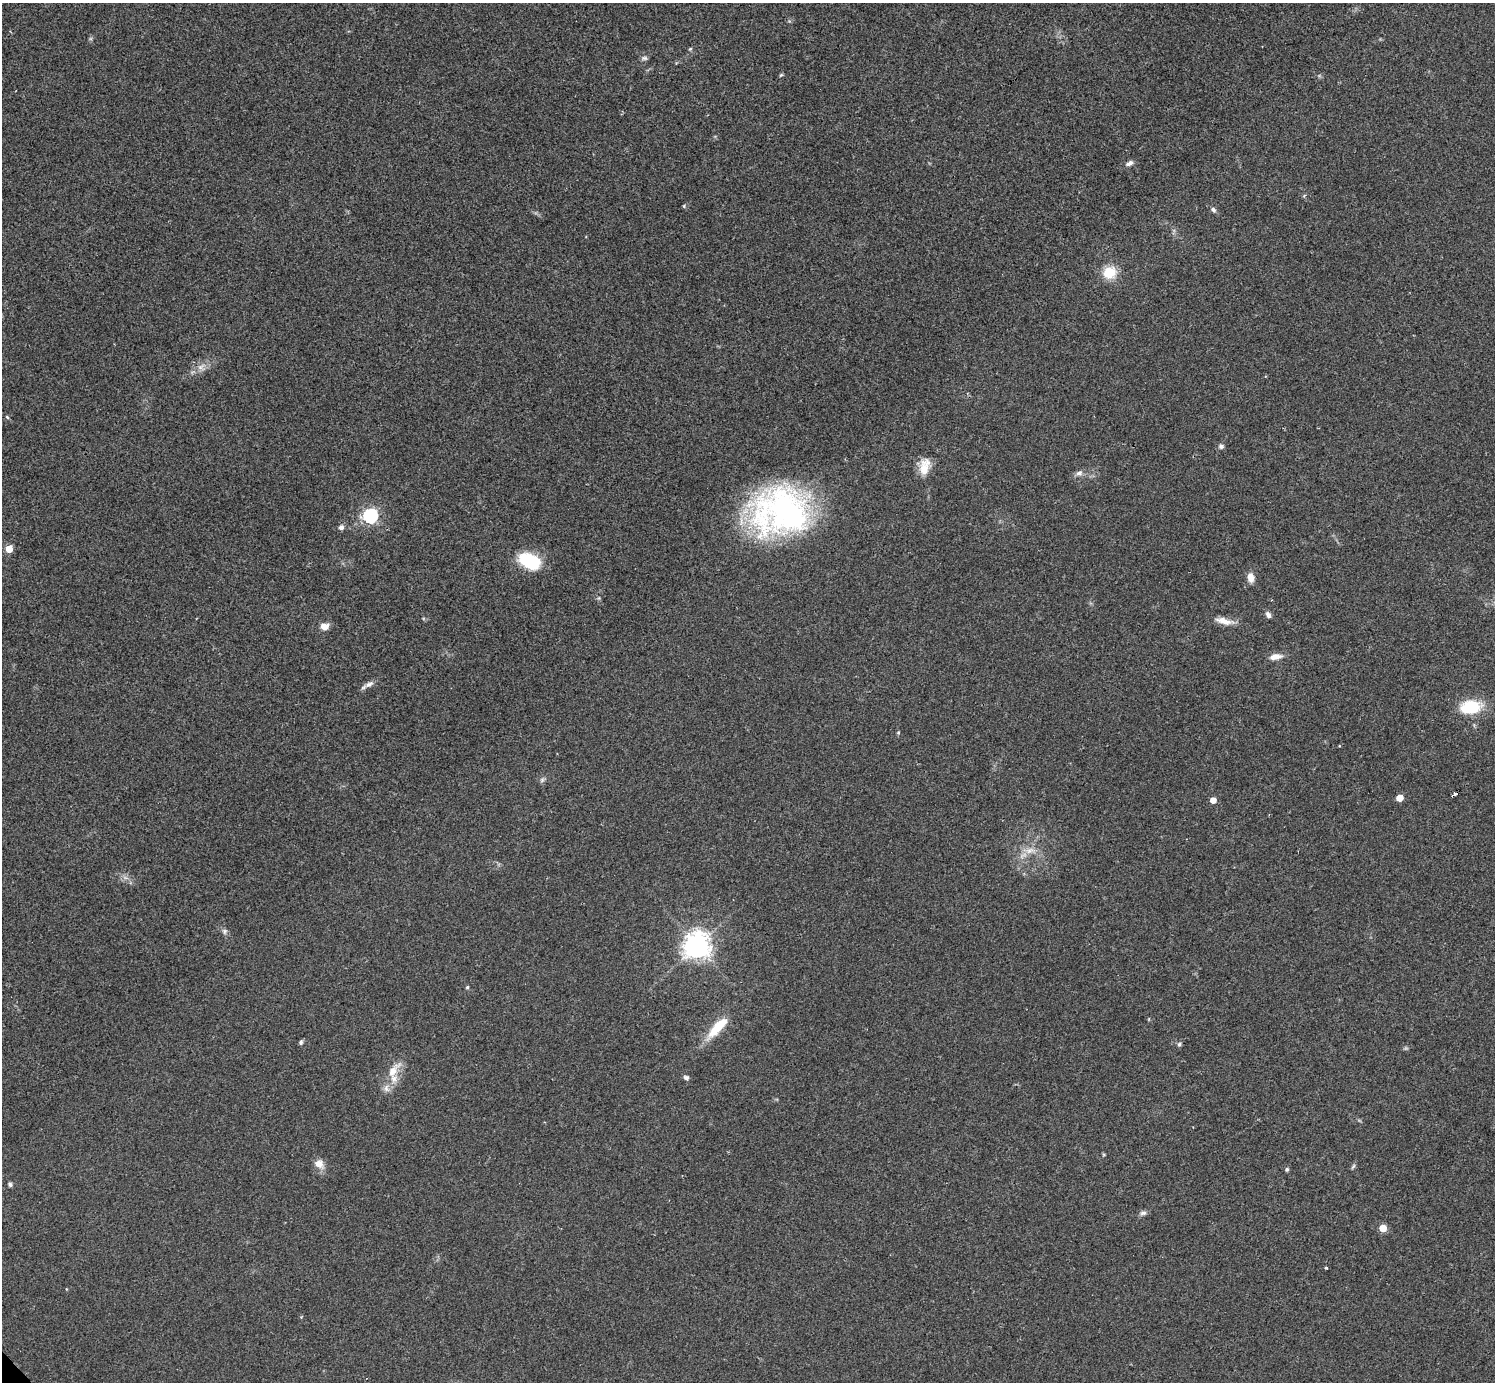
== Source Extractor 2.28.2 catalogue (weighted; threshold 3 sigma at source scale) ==
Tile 10 of 4 x 4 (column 2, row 3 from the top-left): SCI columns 1494-2986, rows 1537-2916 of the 5974 x 5972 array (HDU 1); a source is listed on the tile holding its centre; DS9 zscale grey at full resolution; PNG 1497 x 1384 px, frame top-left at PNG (2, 3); no overlay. Shown black and unused: <1% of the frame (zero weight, under 2 of 3 exposures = <1% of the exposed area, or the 3 px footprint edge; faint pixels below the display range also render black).
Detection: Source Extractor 2.28.2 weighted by HDU 2 'WHT'; one run over the whole footprint, this tile lists its part. Background 0.0473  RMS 0.0066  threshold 0.0298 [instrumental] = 3 sigma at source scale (4.5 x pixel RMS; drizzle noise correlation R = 1.50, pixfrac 1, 0.05/0.05 arcsec/px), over >= 5 px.
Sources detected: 46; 1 inside a brighter listed object's ellipse — not listed separately; the other 45 listed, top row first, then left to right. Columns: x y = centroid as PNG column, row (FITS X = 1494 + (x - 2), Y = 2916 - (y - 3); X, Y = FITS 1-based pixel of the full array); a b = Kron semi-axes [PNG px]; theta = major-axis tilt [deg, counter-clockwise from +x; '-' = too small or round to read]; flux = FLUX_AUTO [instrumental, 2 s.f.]
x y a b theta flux
690 49 5 4 - 0.76
644 58 9 5 0 1.5
781 75 5 4 - 0.83
1129 163 11 6 27 2.5
684 206 5 4 - 0.7
1213 210 7 6 - 1.9
1109 273 15 13 26 15
201 367 12 10 38 4.8
7 417 6 4 -45 0.79
1221 446 6 6 - 2.1
924 467 22 12 77 9.9
1079 473 9 7 17 2.7
782 512 64 52 0 190
370 516 6 6 - 140
341 527 6 6 - 2.2
9 549 5 5 - 15
529 561 21 12 -25 42
1251 577 10 7 -81 5.8
1268 615 8 6 -62 2.3
1224 621 25 8 -12 7
324 626 9 7 6 5
1275 657 15 7 9 5.3
369 684 14 6 29 3.3
1471 707 20 12 8 31
898 733 5 4 - 0.81
542 780 7 6 - 1.5
1455 794 4 3 - 6
1399 798 5 5 - 12
1213 800 4 4 - 7.5
1030 850 16 8 9 6.5
224 931 8 7 - 1.9
697 945 9 9 - 630
467 987 5 4 - 0.77
718 1027 33 10 47 19
301 1042 5 4 - 1.5
1179 1044 6 5 - 1.2
392 1071 29 11 51 12
686 1078 7 5 -23 1.6
319 1164 13 11 -44 5.6
1353 1166 7 4 54 1.1
1287 1169 5 5 - 1.1
10 1184 6 5 - 1.4
1143 1213 10 6 8 2
1383 1228 5 5 - 15
1326 1268 3 3 - 0.72
Overlapping masked pixels (flux is a lower limit): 1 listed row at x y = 1455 794